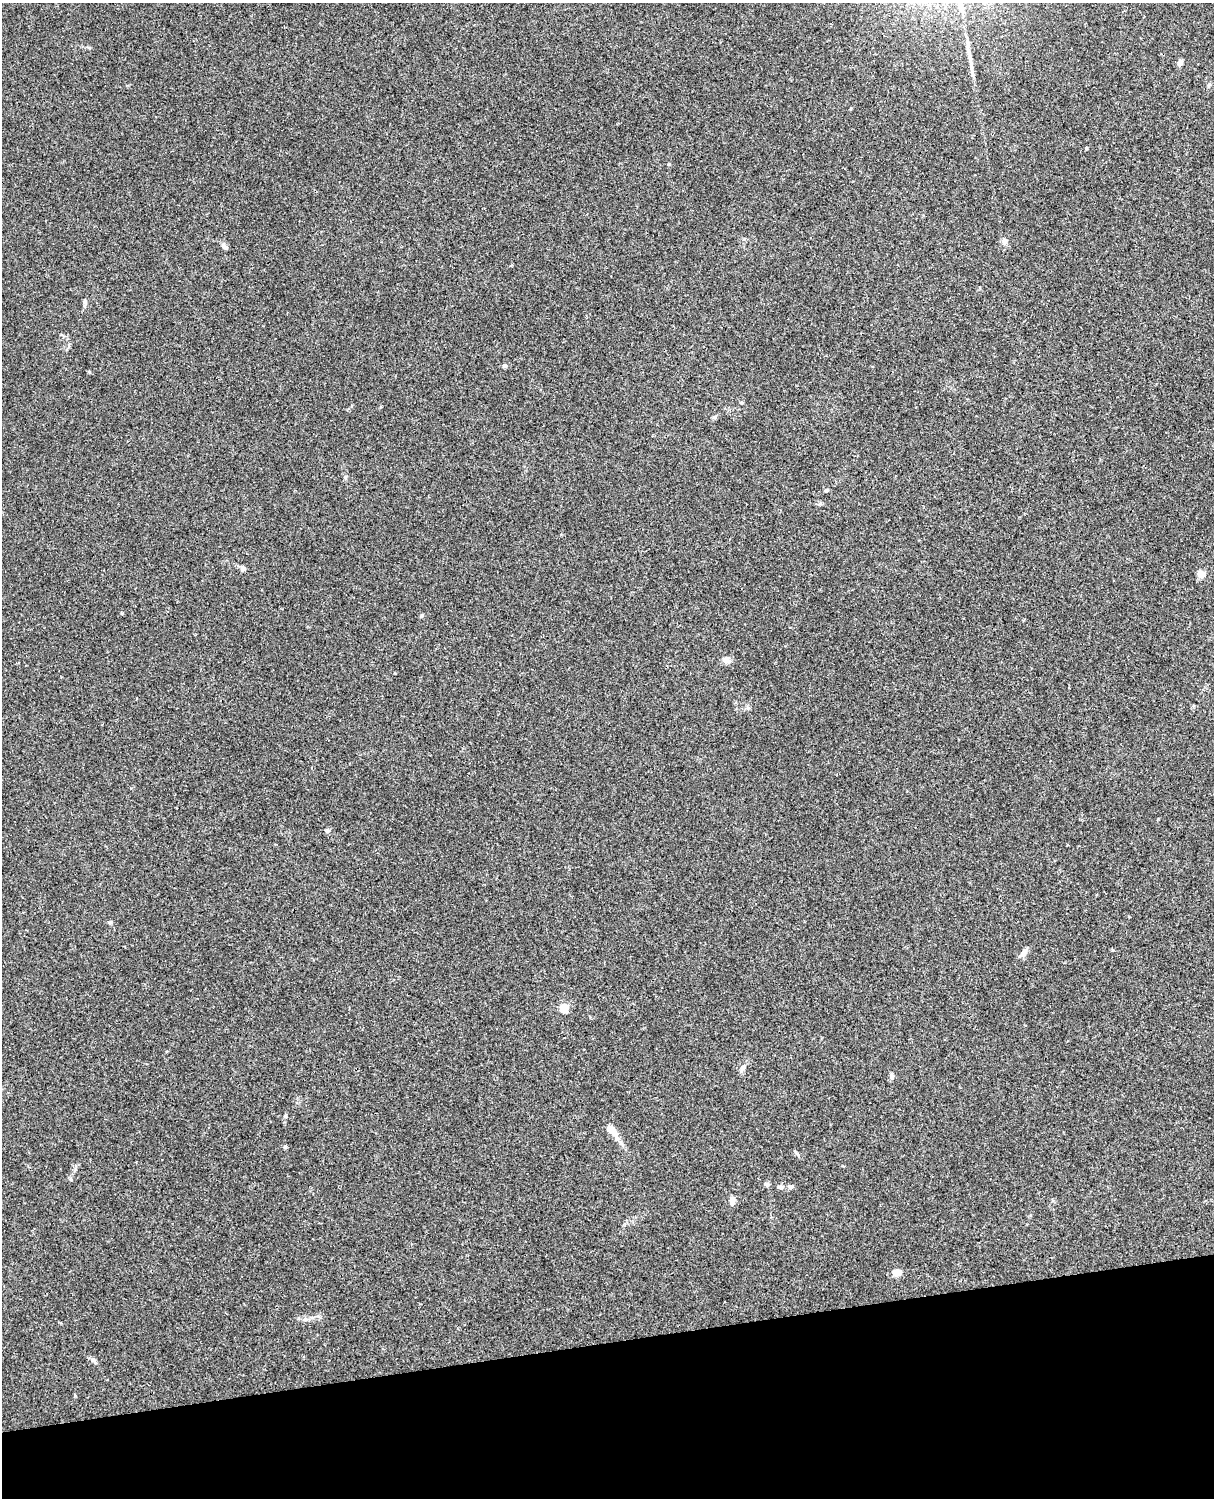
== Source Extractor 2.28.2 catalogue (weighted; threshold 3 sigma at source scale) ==
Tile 10 of 4 x 3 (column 2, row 3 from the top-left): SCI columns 1332-2543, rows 165-1660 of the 5089 x 4928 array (HDU 1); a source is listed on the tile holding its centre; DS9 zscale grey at full resolution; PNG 1216 x 1500 px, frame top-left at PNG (2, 3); no overlay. Shown black and unused: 10% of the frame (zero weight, under 3 of 4 exposures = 6% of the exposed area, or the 3 px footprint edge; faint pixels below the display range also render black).
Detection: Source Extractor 2.28.2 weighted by HDU 2 'WHT'; one run over the whole footprint, this tile lists its part. Background 0.134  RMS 0.0069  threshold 0.0312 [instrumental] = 3 sigma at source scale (4.5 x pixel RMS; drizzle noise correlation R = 1.50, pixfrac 1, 0.05/0.05 arcsec/px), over >= 5 px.
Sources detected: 27; all 27 listed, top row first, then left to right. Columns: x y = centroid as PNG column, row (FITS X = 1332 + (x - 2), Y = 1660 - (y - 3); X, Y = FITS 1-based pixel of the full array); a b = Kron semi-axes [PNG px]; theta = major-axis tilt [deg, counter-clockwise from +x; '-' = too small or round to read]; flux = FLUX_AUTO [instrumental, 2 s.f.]
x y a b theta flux
970 59 19 5 -80 4.8
1180 62 6 5 - 3
1086 148 4 3 - 0.73
669 164 4 4 - 0.74
1005 241 8 7 - 2.1
225 246 10 5 -40 2
85 301 7 4 -83 1.3
504 366 6 5 - 1.3
741 402 5 3 - 0.68
714 417 6 5 - 1.1
345 477 6 4 89 1
826 490 5 4 - 0.96
243 568 7 7 - 1.9
1201 574 6 6 - 5.8
726 660 11 7 -27 2.9
327 831 6 5 - 1.6
1023 953 9 7 46 2.8
564 1008 5 5 - 27
743 1068 11 6 49 2.6
892 1077 8 4 -77 1.6
612 1130 17 8 -44 7.5
766 1184 7 5 8 1.4
781 1187 10 5 -4 1.9
791 1187 7 5 0 1.6
732 1201 10 5 85 3.8
897 1272 5 4 - 15
93 1361 10 5 -50 1.8
Unlisted compact peaks at least as high as the median listed source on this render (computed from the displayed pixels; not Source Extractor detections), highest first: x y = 285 1147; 111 922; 422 615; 285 1116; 75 1396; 797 1153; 70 1179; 89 372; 1112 950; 748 708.